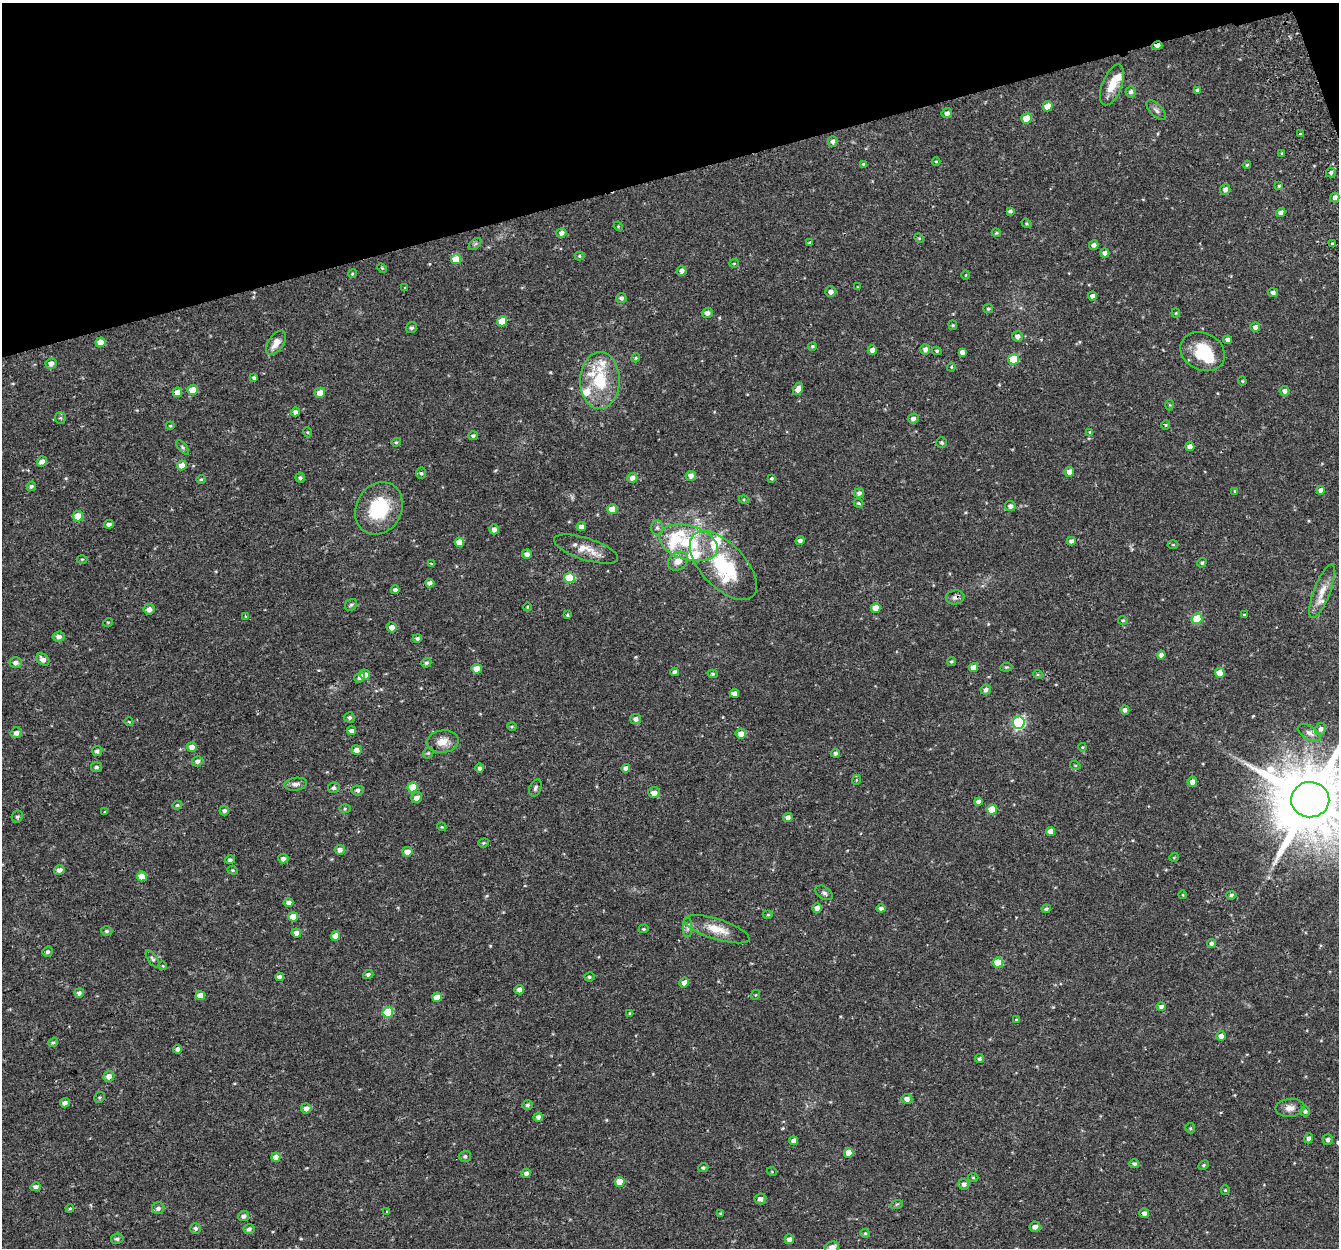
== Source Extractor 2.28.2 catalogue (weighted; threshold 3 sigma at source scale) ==
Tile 3 of 4 x 4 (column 3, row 1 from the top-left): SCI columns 2729-4065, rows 3821-5066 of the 5459 x 5201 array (HDU 1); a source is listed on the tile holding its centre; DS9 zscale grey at full resolution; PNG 1341 x 1250 px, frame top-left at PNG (2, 3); each listed source drawn as its Kron ellipse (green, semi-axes under 4 px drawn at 4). Shown black and unused: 14% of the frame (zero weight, under 2 of 3 exposures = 3% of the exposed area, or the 3 px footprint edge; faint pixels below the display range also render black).
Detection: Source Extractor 2.28.2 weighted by HDU 2 'WHT'; one run over the whole footprint, this tile lists its part. Background 0.0422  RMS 0.0052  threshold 0.0233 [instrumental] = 3 sigma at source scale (4.5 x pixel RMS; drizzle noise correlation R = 1.50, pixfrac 1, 0.0396/0.0396 arcsec/px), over >= 5 px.
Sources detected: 296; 1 inside a brighter object's white glare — neither listed nor drawn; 11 inside a brighter listed object's ellipse — not listed separately; the other 284 listed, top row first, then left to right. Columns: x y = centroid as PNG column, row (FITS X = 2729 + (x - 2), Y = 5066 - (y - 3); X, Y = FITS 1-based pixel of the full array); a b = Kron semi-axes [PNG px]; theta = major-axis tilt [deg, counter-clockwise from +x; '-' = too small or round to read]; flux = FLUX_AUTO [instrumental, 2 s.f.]
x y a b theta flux
1157 46 5 3 - 3.5
1112 85 21 10 69 8.3
1197 90 4 4 - 0.75
1130 92 5 5 - 1.5
1047 106 5 5 - 6.1
1156 110 12 6 -45 1.9
947 113 5 5 - 1.6
1026 119 5 5 - 10
1300 134 3 3 - 2.4
833 141 5 5 - 1.6
1282 153 4 3 - 0.52
936 161 4 3 - 0.39
863 164 4 3 - 0.47
1247 165 4 3 - 0.53
1331 172 5 5 - 1.1
1279 186 4 3 - 0.53
1225 189 5 5 - 1.8
1335 197 5 4 - 1.8
1010 211 4 4 - 1
1281 213 5 4 - 1.9
1026 223 5 4 - 0.62
618 226 5 4 - 0.46
561 233 5 5 - 2
996 233 4 3 - 0.59
919 238 5 4 - 0.48
809 243 3 3 - 0.61
1332 243 3 3 - 3.1
475 244 7 4 44 0.89
1094 245 5 4 - 1.7
1105 253 4 4 - 1.8
579 256 5 4 - 0.64
456 259 5 5 - 10
734 263 5 3 - 0.39
382 268 6 3 -44 0.57
682 271 5 4 - 2
352 274 4 3 - 0.49
966 275 4 3 - 0.39
858 287 4 2 - 0.35
404 288 3 3 - 0.79
831 292 5 5 - 2.2
1273 293 5 4 - 1.5
1092 296 4 4 - 2.1
621 298 5 5 - 1.3
988 309 5 4 - 0.79
707 313 5 5 - 2
1176 313 4 4 - 0.49
502 321 5 5 - 10
953 325 5 4 - 0.54
1255 327 5 5 - 2
411 328 6 5 - 1.1
1017 336 5 5 - 2
1228 340 4 4 - 2
101 342 5 5 - 4.6
276 343 14 7 56 4.7
812 346 4 4 - 0.73
925 349 5 5 - 1.9
872 350 4 4 - 2.7
937 351 4 4 - 0.72
1203 351 23 18 -27 18
962 352 4 4 - 2
636 358 4 4 - 0.58
1014 359 5 5 - 16
51 363 5 5 - 2.5
951 367 4 4 - 0.57
254 377 4 4 - 0.95
600 380 28 20 89 22
1242 381 4 4 - 0.51
798 389 6 5 - 3.6
192 390 5 5 - 5.9
1284 391 5 5 - 1.8
177 392 5 5 - 3
320 393 5 5 - 4
1170 405 5 3 - 0.47
296 412 4 4 - 2.1
60 418 5 5 - 0.82
913 419 5 5 - 1.9
1166 425 4 4 - 0.56
170 426 4 4 - 0.5
307 432 5 3 - 0.47
1090 432 4 4 - 0.54
473 436 5 4 - 1.1
396 442 5 4 - 0.67
942 442 5 5 - 0.85
1190 446 4 4 - 2.4
183 447 9 4 -51 0.89
42 461 5 5 - 2.6
182 465 5 5 - 4.1
1069 472 5 4 - 3.4
421 473 5 5 - 0.89
691 476 5 5 - 2.2
300 478 5 5 - 1
632 478 5 5 - 2.6
771 478 3 3 - 1
201 479 5 4 - 0.57
31 486 5 4 - 1.1
1321 490 4 4 - 1.9
1235 491 4 4 - 0.68
859 493 5 4 - 1.5
744 500 5 3 - 0.54
859 503 5 4 - 0.67
1010 506 5 5 - 2
379 508 27 22 60 26
612 509 5 4 - 7
78 516 5 5 - 9
109 524 5 4 - 1.5
581 527 4 4 - 2.3
657 528 7 6 - 1.4
494 529 5 5 - 2.2
800 541 4 4 - 1.9
1071 541 4 4 - 1.4
459 542 4 4 - 5.6
688 543 30 17 -16 25
1173 545 5 3 - 0.48
586 549 33 11 -18 7.8
527 554 5 4 - 2.3
82 559 5 3 - 0.47
678 561 11 8 36 4.7
1202 563 5 4 - 0.77
431 564 4 3 - 0.64
723 566 43 22 -47 34
569 578 5 5 - 20
430 583 4 4 - 2.2
395 590 4 4 - 1.4
1322 591 28 8 69 6.4
955 597 9 7 9 1.8
351 605 6 5 - 0.86
527 607 4 3 - 0.41
876 608 5 4 - 5.3
149 609 5 5 - 2.5
567 615 4 4 - 0.52
1244 615 4 3 - 0.46
246 616 4 3 - 0.5
1197 619 5 5 - 19
1123 620 5 3 - 0.54
108 622 5 3 - 0.39
392 627 5 5 - 2.5
59 637 6 5 - 2.1
417 638 4 4 - 1.1
1161 655 4 4 - 1.7
43 660 7 5 -42 2.5
951 661 4 4 - 0.75
16 663 6 5 - 2.1
426 663 5 4 - 0.92
974 667 4 4 - 4.5
1006 667 6 4 6 0.64
477 669 5 4 - 4.5
674 672 4 4 - 1.2
1220 673 5 5 - 5.6
713 674 5 4 - 0.74
1038 674 5 4 - 0.59
365 675 5 5 - 3.8
360 677 6 4 40 1.8
986 690 5 5 - 1.6
734 693 4 4 - 2.4
1125 710 4 4 - 1.6
349 717 5 5 - 1.3
636 719 5 5 - 1.9
129 722 4 3 - 0.39
1019 723 6 6 - 63
512 727 5 3 - 0.53
1320 729 6 5 - 1.6
351 731 4 4 - 1.9
16 733 6 5 - 2.1
1309 733 13 6 -32 2.2
741 734 5 5 - 3.8
443 741 16 11 7 4.9
192 747 5 4 - 3.1
1082 747 4 3 - 0.51
356 750 5 4 - 2.6
97 751 5 5 - 1.1
428 753 6 5 - 0.68
836 753 4 4 - 1.2
198 761 6 5 - 1.8
1075 765 5 3 - 0.47
97 767 6 5 - 0.91
480 768 4 4 - 1.2
626 768 4 4 - 1.9
856 780 5 3 - 0.44
1192 782 5 4 - 2.7
296 784 11 6 7 1.9
412 787 5 5 - 12
334 788 6 5 - 1.4
535 788 9 5 66 1.2
357 790 6 5 - 1.2
654 793 6 5 - 3.2
417 798 6 5 - 2.5
1310 800 19 17 -1 5600
978 802 4 4 - 2.3
177 805 5 4 - 0.67
345 809 6 4 1 0.64
992 810 5 5 - 11
224 811 5 4 - 1.5
105 812 3 3 - 1.3
17 816 6 5 - 0.99
788 817 5 4 - 2
442 827 4 3 - 0.5
1051 832 4 4 - 4.4
484 843 5 4 - 0.67
340 850 5 5 - 2
407 852 5 4 - 3.7
1174 857 5 3 - 0.41
283 859 5 5 - 1.7
230 860 5 4 - 1.1
59 870 5 4 - 2.5
233 870 5 4 - 0.62
142 876 5 5 - 5.6
824 893 9 6 -34 1.4
1183 895 4 3 - 0.45
1231 895 5 4 - 1
288 903 5 4 - 1.8
817 908 5 4 - 2.4
881 908 4 4 - 2
1046 909 4 4 - 0.97
768 915 5 3 - 0.56
293 917 5 4 - 5.5
688 928 10 4 -90 1.5
644 929 5 4 - 0.68
717 929 34 10 -17 9.1
107 931 6 4 2 0.89
296 933 5 4 - 2.2
335 936 5 4 - 3.9
1211 943 4 4 - 1.2
48 952 5 5 - 1.1
153 959 10 4 -55 1.2
998 963 5 5 - 13
163 966 4 3 - 0.38
368 974 5 4 - 1.2
280 977 4 4 - 1.8
589 977 5 4 - 0.8
684 983 5 4 - 2.8
519 990 5 4 - 2.3
79 993 5 4 - 1.8
755 995 5 3 - 0.41
200 996 5 4 - 4.4
437 997 5 4 - 6.5
1161 1007 4 4 - 1.8
388 1012 5 5 - 21
630 1013 4 4 - 0.58
1017 1019 3 2 - 0.55
1221 1036 4 4 - 2.9
53 1042 5 4 - 0.78
178 1049 4 4 - 1.6
979 1059 5 4 - 1
109 1076 5 5 - 2.6
99 1097 6 5 - 0.71
907 1099 5 5 - 2.2
65 1103 5 4 - 1.8
527 1105 5 5 - 1
306 1108 5 5 - 2.2
1290 1108 14 9 6 3.7
1305 1111 5 5 - 1.1
538 1117 5 4 - 2.1
1190 1128 5 5 - 0.61
1309 1138 5 4 - 1.9
1328 1140 5 5 - 1.4
794 1141 4 4 - 2.3
849 1153 5 5 - 5.1
465 1156 6 5 - 1
276 1157 5 4 - 3.2
1134 1164 5 4 - 1.1
1204 1165 5 4 - 0.77
703 1168 5 4 - 0.8
772 1172 5 3 - 0.42
526 1173 5 4 - 2
973 1178 5 3 - 0.47
620 1182 5 5 - 6.4
964 1184 5 5 - 1.9
36 1187 5 4 - 1.9
1225 1190 4 4 - 0.52
760 1199 6 5 - 2.2
897 1204 6 4 18 0.69
70 1208 4 4 - 0.54
158 1208 6 6 - 1.8
387 1212 3 3 - 2.4
720 1213 4 4 - 0.47
1144 1213 5 5 - 1.7
244 1216 5 5 - 1.9
1035 1227 5 5 - 2.4
195 1228 5 5 - 1.2
249 1229 5 5 - 1.5
865 1233 5 4 - 0.63
117 1239 6 5 - 1.1
789 1239 5 5 - 2.4
832 1247 7 6 - 3.2
Overlapping masked pixels (flux is a lower limit): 2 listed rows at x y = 1157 46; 955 597
Isophote crosses this tile's border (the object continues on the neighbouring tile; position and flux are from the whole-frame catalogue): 2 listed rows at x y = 1310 800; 832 1247